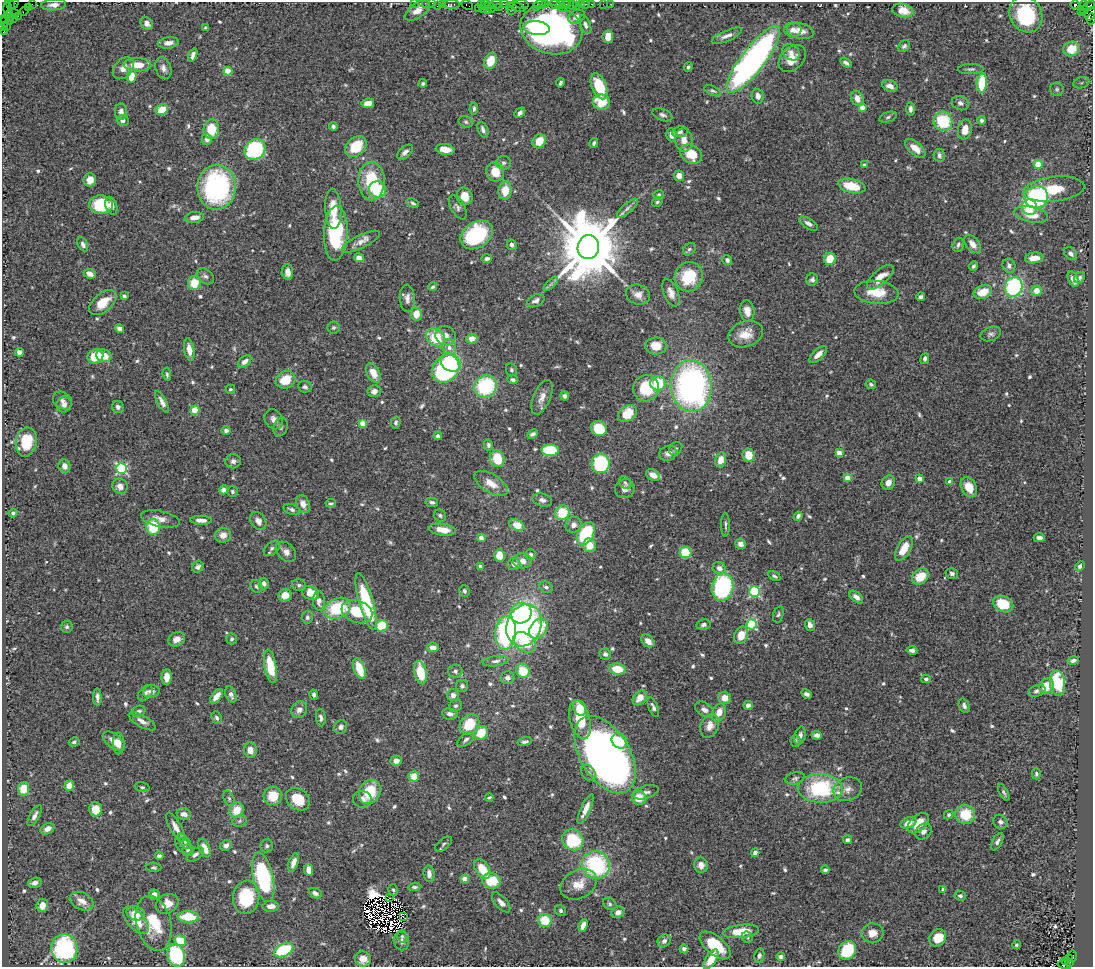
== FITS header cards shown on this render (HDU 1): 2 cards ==
NAXIS1  =                 1091
NAXIS2  =                  965

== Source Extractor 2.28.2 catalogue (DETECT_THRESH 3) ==
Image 1091 x 965 px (HDU 1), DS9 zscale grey, 1 PNG px = 1 image px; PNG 1095 x 969 px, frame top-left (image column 1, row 965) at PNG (2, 2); each listed source drawn as its Kron ellipse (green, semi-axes under 4 px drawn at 4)
Background 0.828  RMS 0.029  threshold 0.0868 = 3 sigma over >= 5 px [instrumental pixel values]
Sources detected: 680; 7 with non-positive FLUX_AUTO (blend fragments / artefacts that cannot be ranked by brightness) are neither listed nor drawn; of the other 673, the 500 brightest by FLUX_AUTO listed and drawn (173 fainter detections omitted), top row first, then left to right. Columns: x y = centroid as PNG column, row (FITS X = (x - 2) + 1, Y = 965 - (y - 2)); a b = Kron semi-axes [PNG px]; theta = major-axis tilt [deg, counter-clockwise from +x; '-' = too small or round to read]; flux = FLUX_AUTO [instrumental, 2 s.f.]
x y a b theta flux
414 3 2 2 - 18
426 3 3 2 - 46
432 3 2 2 - 24
14 4 5 2 - 59
32 4 2 2 - 27
443 4 3 2 - 33
496 4 6 3 7 100
504 4 4 2 - 120
521 4 7 3 -11 150
540 4 6 3 2 120
545 4 3 2 - 51
555 4 6 4 -15 140
561 4 2 2 - 42
566 4 4 3 - 90
581 4 3 2 - 63
586 4 2 2 - 9.2
591 4 2 2 - 27
603 4 2 2 - 8.5
610 4 3 2 - 6.5
1075 4 4 3 - 770
10 5 4 3 - 28
54 5 12 5 4 12
451 5 8 3 0 130
467 5 6 3 -29 57
481 5 4 2 - 51
486 5 5 3 - 120
572 5 5 3 - 27
1083 5 5 2 - 11
437 6 2 2 - 68
576 6 2 2 - 17
1089 6 7 3 35 130
28 7 2 2 - 58
490 7 6 3 -52 120
499 7 2 2 - 37
509 7 2 2 - 11
517 7 8 4 -25 240
536 7 3 3 - 64
478 8 2 2 - 11
562 8 2 2 - 42
8 9 7 3 -89 28
483 9 2 2 - 40
417 10 14 7 38 18
487 10 2 2 - 30
512 10 2 2 - 50
1084 10 3 3 - 30
24 11 6 2 45 71
903 11 10 6 -14 24
1081 12 2 2 - 22
13 13 6 3 -18 83
1090 14 7 4 67 250
1026 15 18 16 -60 230
9 16 6 3 -71 130
18 16 3 2 - 19
577 17 9 6 27 11
13 18 2 2 - 25
5 19 3 3 - 52
1091 19 6 3 84 120
9 21 4 2 - 37
4 22 5 2 - 79
147 23 7 5 -46 13
585 25 10 5 -68 8.5
3 26 4 2 - 130
6 27 3 2 - 20
206 28 3 3 - 4.1
537 28 13 6 -6 71
551 29 31 24 -16 890
793 30 8 7 - 11
4 31 3 2 - 91
800 31 13 8 -13 16
727 36 16 5 23 12
608 37 6 5 - 26
168 43 10 5 7 13
904 46 7 5 44 4.5
1071 49 8 7 - 49
791 52 9 7 -38 10
193 55 7 4 75 10
792 58 16 11 44 26
753 59 41 12 53 810
491 61 8 6 67 42
846 63 6 4 -34 6.5
138 65 14 6 -2 38
688 67 5 4 - 3.6
123 68 12 9 48 16
163 68 11 8 -69 10
971 69 13 5 1 5.6
228 71 4 4 - 67
132 76 6 4 78 37
423 83 4 4 - 4.4
560 83 4 3 - 4
982 83 9 5 86 79
1081 83 8 5 18 6.2
599 86 14 7 -68 77
890 86 8 5 -18 15
1057 89 7 6 - 3.9
713 91 9 4 -24 4
758 96 7 6 - 11
857 98 8 6 -68 16
602 102 9 7 -17 50
368 103 6 4 10 23
960 103 8 7 - 8.1
862 107 4 4 - 20
474 109 6 3 85 3.5
910 109 7 4 -90 6.5
162 110 6 5 - 36
121 112 8 6 89 11
520 113 6 4 46 7.2
662 115 10 6 -21 6
888 117 9 5 20 4.5
123 120 6 5 - 9
982 120 4 4 - 5.7
943 121 10 9 - 100
466 122 7 5 -18 3.8
333 126 4 4 - 4.5
211 129 10 7 85 50
483 130 8 5 -67 6.8
965 130 10 7 78 22
680 132 7 5 13 5.6
671 135 7 5 -89 13
207 139 5 5 - 9.6
684 140 12 9 -83 16
539 141 7 6 - 28
594 143 5 4 - 4.5
356 146 12 9 43 64
915 148 12 6 -40 21
255 149 11 9 43 210
445 149 9 5 -7 23
405 152 9 5 42 8.4
691 154 11 9 -34 50
939 155 6 5 - 6.3
504 163 7 7 - 5.5
1038 164 4 4 - 46
864 165 4 4 - 4.2
495 172 10 8 -70 36
679 176 5 5 - 14
90 180 6 6 - 23
371 181 19 13 -90 92
852 186 14 7 -14 62
217 187 22 19 87 340
1054 189 30 12 7 63
377 190 8 8 - 86
505 190 9 6 82 37
659 195 5 5 - 3.8
465 196 9 7 -68 24
1036 197 12 11 - 200
657 202 6 4 33 3.6
413 203 6 4 -28 3.8
101 205 12 9 -4 81
111 206 9 5 -71 10
458 207 13 7 -61 7.3
1029 207 8 7 - 64
627 208 13 5 41 7
333 209 20 8 -87 38
1031 214 17 8 -12 33
194 217 9 5 7 16
809 224 10 5 -31 8.4
336 233 27 12 87 160
477 235 17 12 34 190
361 242 21 6 26 15
83 244 7 4 -63 7.1
973 244 10 6 -52 13
512 245 5 4 - 7.3
958 245 7 5 72 4.9
588 247 12 10 81 24000
689 249 7 5 43 4.9
1071 253 7 5 -46 7.3
359 258 5 4 - 13
1034 258 9 5 7 21
487 259 5 3 - 6.8
830 259 6 6 - 42
727 260 5 4 - 6.4
973 266 5 4 - 4.2
1009 266 7 6 - 7.1
288 272 8 5 -89 15
90 274 6 4 -23 13
205 276 9 6 -40 6.9
689 277 15 13 62 78
880 277 16 7 42 24
1079 277 6 5 - 5
1073 279 8 5 -65 15
812 280 6 6 - 5.5
194 283 7 6 - 40
551 284 9 3 45 4.8
433 287 4 3 - 3.8
1014 287 10 8 66 230
1036 291 5 5 - 20
876 292 22 11 -5 46
983 292 9 6 22 33
671 293 14 7 -68 15
638 294 12 9 -16 14
124 296 4 3 - 5.2
920 297 4 4 - 5.1
407 298 14 7 -87 12
536 301 9 6 23 7.8
103 302 16 9 40 40
747 311 11 7 -79 17
416 314 6 5 - 28
334 328 6 6 - 3.8
119 329 5 4 - 9.6
746 334 18 12 20 31
991 334 10 7 20 6.4
446 336 10 9 - 16
436 338 10 8 -36 70
472 339 5 5 - 18
656 346 11 8 -2 31
449 347 8 6 -66 12
189 350 11 5 -80 18
19 352 4 4 - 11
818 354 11 5 42 15
95 356 8 7 - 62
104 356 7 6 - 25
925 359 5 4 - 5.9
245 362 8 5 39 13
451 362 10 8 -34 150
446 369 15 12 48 300
511 370 6 5 - 4.2
373 373 10 6 -63 28
167 374 7 3 -83 3.9
286 380 10 8 26 46
513 380 5 4 - 4.5
658 383 7 7 - 58
871 384 5 4 - 3.6
485 386 11 10 - 160
691 386 26 20 -87 630
305 387 7 5 -6 5.5
646 388 13 13 - 76
230 389 5 4 - 3.9
374 391 6 6 - 9.6
565 396 4 4 - 6.7
542 397 18 8 67 16
62 400 10 8 -35 8.9
162 402 12 4 -63 9
64 405 8 7 - 9.9
118 407 6 5 - 6.7
195 410 5 4 - 40
627 414 10 7 35 53
274 419 10 8 -58 11
363 423 4 4 - 41
396 423 6 4 79 3.8
281 427 9 7 69 6.5
599 429 8 7 - 68
226 431 4 4 - 5.8
533 434 5 4 - 5.9
438 436 4 4 - 7
26 442 15 10 79 60
488 445 5 4 - 4.4
676 448 7 6 - 4.8
550 450 8 6 -3 110
668 453 9 7 22 12
839 453 4 4 - 28
749 455 6 6 - 40
497 459 8 7 - 56
721 460 8 5 76 21
233 461 8 7 - 7
601 463 10 9 - 130
65 466 7 6 - 12
122 468 5 5 - 230
653 475 7 5 -30 18
847 478 4 4 - 26
920 479 4 4 - 29
950 482 4 4 - 9.5
491 483 19 9 -32 25
625 483 7 5 -46 4.1
888 483 7 6 - 14
120 486 8 7 - 12
969 487 10 7 -59 36
625 489 10 9 - 12
224 490 4 4 - 11
232 491 5 5 - 4
542 500 10 6 -14 7.5
432 502 6 4 -11 6.1
331 503 5 4 - 4.1
303 504 9 6 -66 17
292 509 9 5 -22 6.7
13 513 4 4 - 4.4
562 513 8 7 - 63
440 515 6 5 - 4.2
798 516 5 4 - 7.1
160 519 20 8 -12 17
201 520 11 4 -2 10
258 521 10 7 -56 11
517 525 8 5 -23 35
573 525 8 7 - 10
725 525 12 3 -90 4.2
153 527 8 6 -88 77
442 530 14 6 -8 27
586 534 12 8 62 130
223 535 8 7 - 16
481 538 4 4 - 16
1039 538 6 4 1 8.8
740 544 5 5 - 11
589 545 7 6 - 28
272 548 9 6 42 6.2
904 549 13 6 61 37
286 552 12 8 -44 12
686 553 6 5 - 91
530 555 5 5 - 5.4
499 556 6 5 - 28
522 561 9 7 -2 13
514 564 6 6 - 8.3
481 566 4 4 - 12
1080 566 5 4 - 7.4
198 567 6 5 - 6.5
719 568 7 6 - 11
952 574 6 5 - 5.7
774 576 6 4 -33 3.9
920 576 9 7 40 42
264 584 6 5 - 8.7
299 585 7 5 -15 4.2
256 586 6 5 - 4.5
546 587 7 5 -26 5.3
723 587 14 10 76 280
464 591 6 5 - 4.5
754 592 5 5 - 190
310 593 8 6 -21 36
285 595 6 6 - 24
856 597 8 4 -39 10
319 601 10 6 -88 11
366 602 29 7 -74 150
1003 604 10 8 -23 66
338 608 14 10 22 100
357 612 16 11 -19 59
521 613 10 10 - 120
778 614 8 5 72 4
307 617 6 5 - 4.7
752 624 5 5 - 170
524 625 22 17 67 420
703 625 7 5 12 5.2
810 625 6 4 -67 12
382 626 6 5 - 85
67 627 6 5 - 4.6
538 629 11 8 54 68
506 633 17 10 86 330
741 635 9 6 64 31
176 639 8 7 - 15
232 639 5 5 - 4
648 641 7 5 -43 14
525 642 12 9 -34 62
433 647 6 5 - 12
912 650 5 4 - 6.5
605 654 6 5 - 6.5
496 661 13 5 7 8.6
1073 661 5 4 - 5.7
270 666 17 6 -79 63
359 669 11 5 -71 50
617 669 8 5 -8 46
455 671 7 6 - 5.7
523 671 7 6 - 46
421 672 12 6 -77 60
167 677 8 5 88 19
508 678 7 6 - 8.1
926 679 5 4 - 4.9
1057 683 12 7 -83 99
462 686 6 6 - 5.3
1046 686 8 7 - 45
151 691 8 6 12 8.7
1037 691 9 5 20 6.5
145 693 9 6 47 6.6
806 694 5 4 - 6.9
231 695 8 5 -69 8.4
314 695 5 4 - 5.2
453 695 6 6 - 12
217 696 8 4 52 18
97 697 8 4 -87 7.1
640 698 8 6 51 22
725 698 6 6 - 18
748 705 4 4 - 9.1
455 706 7 6 - 5
964 706 7 5 -69 6.2
653 707 11 4 -68 6
580 708 8 6 -64 34
299 710 9 7 52 11
704 710 10 7 -35 8.8
139 711 7 5 25 5.5
719 712 9 6 65 21
450 714 7 5 -11 8.2
217 718 6 4 -68 4.9
321 718 9 4 -82 5.8
580 720 20 10 -75 63
142 721 15 6 -30 14
469 724 11 9 50 66
710 726 12 9 68 20
341 727 7 6 - 6.8
481 733 7 6 - 45
800 735 9 5 74 8.8
817 735 5 4 - 9.4
466 740 10 5 40 6.1
114 741 13 7 -37 18
619 741 8 7 - 41
795 741 6 5 - 4.8
74 742 5 4 - 3.8
525 742 7 4 14 4.4
119 744 11 6 89 14
250 750 7 6 - 17
605 755 43 24 -59 1400
396 761 6 5 - 11
589 773 9 6 -54 7
1036 774 5 4 - 4
414 776 5 5 - 23
795 778 10 6 13 5
69 786 5 5 - 26
142 787 7 4 -14 3.5
820 788 22 14 -2 180
23 789 6 5 - 38
848 789 14 11 20 18
370 792 12 10 64 63
646 792 13 6 17 9.1
1004 793 9 3 -62 4.3
273 796 9 9 - 43
489 797 4 3 - 3.6
229 798 8 5 -63 4.4
639 798 7 7 - 33
298 799 13 10 -38 43
362 799 9 8 - 10
95 809 7 6 - 34
586 809 16 5 66 18
237 810 8 7 - 33
184 814 7 5 -15 12
965 814 10 9 - 67
949 815 5 4 - 3.8
35 816 12 4 60 8.4
240 821 7 5 22 3.9
1000 822 7 6 - 7.3
908 823 8 5 21 18
918 823 12 7 42 34
176 827 16 5 -61 17
47 829 7 5 29 12
923 831 9 7 43 8.9
573 840 11 10 - 100
847 840 4 4 - 5.2
184 841 9 4 -50 4.6
997 842 9 5 61 6
444 844 10 5 39 5.2
226 845 6 5 - 7.8
184 846 10 6 -43 7
267 846 6 6 - 4.4
205 848 10 5 -66 23
188 850 6 5 - 3.6
755 853 4 4 - 11
195 854 9 5 36 6.1
159 856 4 3 - 5.1
293 862 10 4 71 12
596 865 14 13 - 210
701 865 7 6 - 15
154 867 7 4 -3 3.9
482 869 11 6 -55 40
309 870 6 4 -81 15
825 870 4 3 - 6.2
429 874 8 5 -85 11
263 877 25 10 -77 210
465 879 4 4 - 43
492 881 9 7 -13 62
35 883 7 5 15 11
578 884 19 14 29 33
415 887 6 4 5 4.3
943 889 4 3 - 4.7
393 890 6 4 -75 3.6
315 893 7 5 -25 9.2
154 895 5 5 - 11
960 896 6 4 -5 4.3
246 897 17 13 83 95
390 898 3 2 - 6.7
82 901 12 8 -26 17
501 902 12 6 -48 10
167 904 12 9 29 24
610 904 7 5 -35 4.3
42 905 6 5 - 19
271 906 8 5 1 14
561 911 6 5 - 3.8
618 912 7 5 32 10
136 913 9 7 -16 23
403 916 3 2 - 8.3
188 917 10 5 -3 71
136 920 17 8 -48 39
545 920 7 6 - 55
154 923 28 17 -75 78
583 925 6 4 67 17
741 931 18 6 6 47
872 933 11 9 5 21
402 936 6 4 86 3.6
747 937 6 5 - 3.7
938 938 9 8 - 40
180 941 6 5 - 64
401 941 9 7 -79 8.2
664 941 7 6 - 8.4
715 945 18 9 -38 73
1016 945 4 4 - 3.5
64 949 14 13 - 240
684 949 4 4 - 7.8
284 950 10 6 25 120
847 950 10 8 54 97
176 955 11 8 -72 150
759 955 7 5 77 5.6
781 956 4 3 - 6.1
1072 956 5 3 - 210
1069 958 3 2 - 110
363 959 8 7 - 23
711 959 11 5 58 35
1066 961 3 2 - 200
1069 962 4 2 - 150
1064 965 6 3 -12 190
At the frame edge (FLAGS 8, measured only in part): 10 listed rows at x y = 414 3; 426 3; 432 3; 14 4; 1089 6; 1090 14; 1091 19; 3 26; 4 31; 1064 965
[173 fainter detections neither listed nor drawn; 7 non-positive-flux detections neither listed nor drawn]